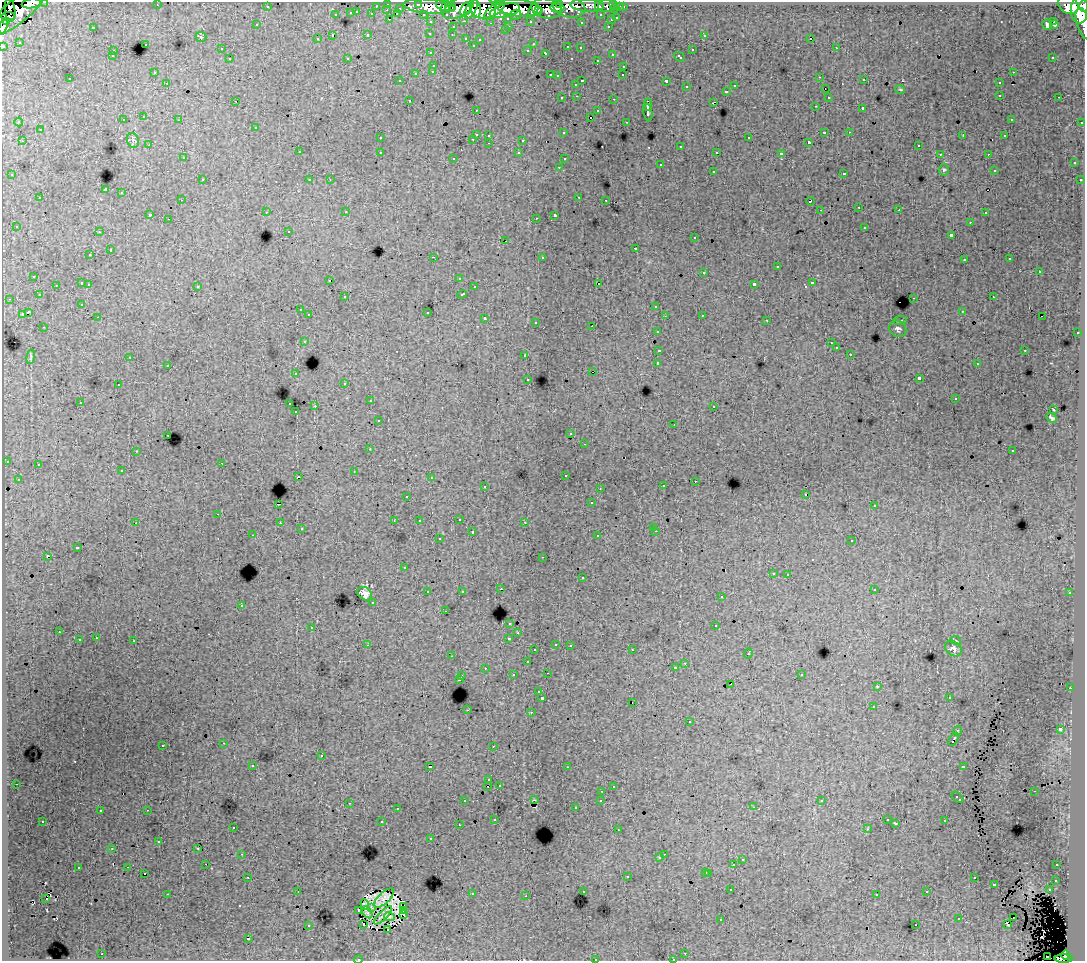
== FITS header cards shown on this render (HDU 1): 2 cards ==
NAXIS1  =                 1083
NAXIS2  =                  959

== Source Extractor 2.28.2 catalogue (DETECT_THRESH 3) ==
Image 1083 x 959 px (HDU 1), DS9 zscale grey, 1 PNG px = 1 image px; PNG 1087 x 963 px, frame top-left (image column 1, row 959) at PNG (2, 2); each listed source drawn as its Kron ellipse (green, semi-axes under 4 px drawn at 4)
Background 254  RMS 1.5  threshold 4.63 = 3 sigma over >= 5 px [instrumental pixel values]
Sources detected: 486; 4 with non-positive FLUX_AUTO (blend fragments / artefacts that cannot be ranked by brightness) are neither listed nor drawn; the other 482 listed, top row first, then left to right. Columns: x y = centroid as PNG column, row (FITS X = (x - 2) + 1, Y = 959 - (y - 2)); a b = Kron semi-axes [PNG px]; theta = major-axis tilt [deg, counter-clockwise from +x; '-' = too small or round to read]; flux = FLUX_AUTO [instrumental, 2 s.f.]
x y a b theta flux
45 2 3 2 - 4700
31 3 9 5 10 69000
388 4 3 3 - 6800
497 4 3 3 - 42000
614 4 3 3 - 8600
157 5 2 2 - 57
419 5 4 3 - 26000
441 5 6 4 -51 53000
447 5 8 4 54 68000
559 5 3 2 - 18000
587 5 17 6 -4 29000
599 5 6 3 -79 9700
1068 5 11 8 -32 160000
267 6 3 3 - 2000
376 6 3 2 - 1500
429 6 26 7 -4 170000
607 6 9 6 6 18000
1084 6 6 2 90 96000
453 7 4 2 - 30000
569 7 17 10 -14 62000
620 7 3 3 - 1700
623 7 3 3 - 2900
400 8 3 3 - 1700
458 8 17 9 28 200000
482 8 14 11 -33 240000
519 8 22 8 -6 130000
546 8 15 10 -10 110000
557 8 7 3 1 25000
465 9 7 4 63 70000
471 9 10 5 60 94000
476 9 9 5 -83 110000
615 9 3 3 - 8100
1080 9 14 8 88 470000
10 10 11 5 -82 69000
19 10 36 12 41 320000
387 10 3 2 - 240
495 10 12 5 37 150000
533 10 7 4 68 80000
539 10 4 4 - 54000
505 11 15 6 14 290000
357 12 3 2 - 400
351 13 3 3 - 1100
372 14 3 3 - 1600
397 14 3 2 - 86
423 14 3 2 - 2500
336 15 3 3 - 490
516 15 5 5 - 30000
601 15 3 3 - 2300
8 16 7 4 4 150000
508 18 3 3 - 1600
617 18 3 3 - 690
389 19 3 2 - 320
611 20 3 3 - 600
464 21 3 2 - 450
530 21 3 3 - 2000
1054 21 3 3 - 1700
6 22 4 3 - 98000
431 22 3 3 - 3100
581 22 3 3 - 170
491 23 3 2 - 160
1084 24 16 6 -73 92000
257 25 3 3 - 300
1047 25 5 3 - 920
1054 25 3 2 - 110
3 26 7 3 69 80000
509 26 3 2 - 400
608 26 3 2 - 450
93 27 3 2 - 930
453 27 3 3 - 540
505 30 3 2 - 190
430 33 3 3 - 230
368 35 3 3 - 510
452 35 3 2 - 140
704 35 3 3 - 430
332 36 3 3 - 1000
201 37 5 5 - 150
466 38 3 3 - 450
811 38 3 3 - 16000
317 39 3 2 - 110
480 39 3 2 - 100
19 42 3 2 - 140
145 44 3 3 - 360
533 44 4 3 - 97
473 45 3 2 - 110
3 46 3 3 - 6200
568 47 3 3 - 430
580 48 3 2 - 220
836 48 3 2 - 350
221 49 3 2 - 150
528 50 3 3 - 220
692 50 3 3 - 580
113 51 3 2 - 370
431 53 3 3 - 220
546 53 3 3 - 440
612 54 3 3 - 320
112 56 3 3 - 200
680 57 6 3 -43 430
1053 57 3 2 - 160
347 58 2 2 - 86
230 59 3 3 - 240
597 60 3 2 - 210
434 65 3 3 - 480
624 66 3 3 - 360
433 71 3 3 - 340
154 72 3 2 - 110
1013 72 3 2 - 400
416 73 3 3 - 650
550 75 3 2 - 540
623 75 3 2 - 200
557 76 3 2 - 96
820 77 3 2 - 110
70 79 3 2 - 190
864 80 3 2 - 190
400 81 3 2 - 86
582 81 3 2 - 880
666 81 3 3 - 1300
167 83 3 2 - 180
999 83 3 3 - 280
576 84 3 3 - 230
734 86 3 3 - 300
686 87 3 3 - 400
825 89 2 2 - 120
900 89 5 3 - 87
727 91 3 3 - 360
1000 95 3 2 - 370
577 96 3 2 - 270
828 97 3 3 - 240
1059 97 3 2 - 220
562 98 3 3 - 250
614 99 3 2 - 520
409 100 3 2 - 250
236 101 2 2 - 62
713 102 4 2 - 480
648 105 6 3 88 2300
815 106 3 2 - 190
863 108 3 3 - 1100
476 110 3 2 - 120
598 111 3 3 - 320
648 112 9 3 -81 2600
144 117 3 3 - 300
590 117 3 2 - 690
1011 119 3 2 - 120
123 120 3 3 - 340
179 120 3 2 - 150
19 122 4 4 - 110
626 122 2 2 - 77
1082 122 3 3 - 1000
256 127 3 3 - 310
40 130 3 3 - 370
824 132 3 2 - 860
849 132 3 2 - 170
564 133 3 3 - 180
476 134 3 3 - 1100
489 135 3 3 - 320
963 136 4 2 - 390
1005 136 3 2 - 130
380 138 3 2 - 220
749 138 3 3 - 490
473 139 3 2 - 450
133 140 7 6 - 290
523 140 3 3 - 1100
22 141 3 2 - 310
809 142 3 3 - 150
489 143 3 2 - 320
149 145 3 3 - 110
918 145 3 2 - 310
681 146 3 3 - 300
299 152 3 3 - 360
380 152 3 2 - 340
717 152 3 2 - 140
519 153 3 3 - 350
781 154 4 3 - 2100
940 154 3 2 - 120
988 154 3 2 - 150
183 158 3 3 - 220
454 158 3 2 - 150
564 159 3 2 - 160
1074 163 3 3 - 410
660 165 3 3 - 740
559 167 3 2 - 180
944 170 6 5 - 170
994 170 3 2 - 98
713 171 3 3 - 460
844 173 3 3 - 360
12 175 3 3 - 220
202 180 3 2 - 270
310 180 3 2 - 150
330 180 3 3 - 64
1080 180 3 3 - 230
105 190 4 3 - 9900
122 193 3 3 - 670
579 197 3 2 - 420
40 198 3 3 - 450
181 200 3 2 - 170
606 200 3 2 - 110
810 201 4 3 - 540
859 207 3 2 - 190
820 210 3 2 - 110
899 210 3 2 - 180
266 212 3 2 - 280
346 212 3 2 - 250
985 213 3 2 - 270
150 214 3 3 - 1500
555 215 4 3 - 1900
536 218 2 2 - 68
168 219 2 2 - 79
970 222 3 2 - 180
16 226 2 2 - 95
865 227 3 3 - 440
289 231 3 2 - 97
99 232 3 2 - 200
951 235 3 3 - 1200
695 238 3 3 - 310
506 241 3 2 - 110
635 248 4 3 - 550
110 250 3 2 - 550
90 255 3 3 - 240
433 257 2 2 - 850
542 257 3 3 - 470
1010 259 3 3 - 170
964 260 3 2 - 240
777 267 3 3 - 840
1039 271 3 3 - 800
704 272 3 3 - 480
34 276 3 3 - 290
459 278 3 2 - 110
330 280 3 2 - 98
82 283 3 3 - 680
812 283 3 3 - 500
89 284 3 3 - 360
599 284 3 3 - 1900
754 284 4 3 - 1300
56 285 3 2 - 250
197 286 3 3 - 400
474 287 3 2 - 260
462 294 5 3 - 490
39 295 3 2 - 150
345 297 3 3 - 230
993 297 3 2 - 280
914 298 3 2 - 400
9 299 3 2 - 100
82 304 2 2 - 82
656 306 3 3 - 430
300 310 3 2 - 230
962 311 3 2 - 190
28 312 4 3 - 2200
427 312 3 3 - 1000
22 314 4 3 - 750
309 315 3 3 - 420
702 315 3 2 - 260
665 316 2 2 - 74
98 317 3 2 - 210
1042 317 2 2 - 170
485 318 3 3 - 380
767 320 3 2 - 130
900 320 7 3 5 120
536 322 3 3 - 180
592 326 2 2 - 120
44 327 3 2 - 200
898 329 9 8 - 310
657 331 3 3 - 240
1077 333 3 2 - 410
304 341 3 3 - 410
831 343 3 2 - 100
836 348 3 3 - 210
659 350 4 3 - 1100
1025 350 3 2 - 500
850 354 3 3 - 150
525 355 3 3 - 220
31 357 7 3 81 150
130 357 3 2 - 61
658 363 3 3 - 2500
977 364 3 2 - 160
168 365 3 2 - 390
592 372 3 2 - 320
296 374 3 3 - 340
919 378 4 3 - 3000
528 379 3 3 - 230
345 383 3 3 - 170
118 385 3 2 - 240
955 399 3 3 - 220
370 401 3 2 - 250
80 402 3 2 - 220
290 404 3 2 - 530
315 406 3 2 - 790
714 406 3 2 - 210
1053 409 3 2 - 86
296 412 3 2 - 240
1052 418 6 3 -41 220
378 421 3 3 - 290
674 424 3 2 - 130
571 434 3 2 - 190
168 435 3 2 - 260
585 444 3 2 - 170
370 449 3 3 - 180
136 451 4 2 - 60
1012 451 3 3 - 230
7 461 3 3 - 550
222 463 2 2 - 250
38 465 3 3 - 330
122 471 3 3 - 270
354 471 3 2 - 130
565 475 3 2 - 310
298 476 3 2 - 23
431 478 3 3 - 230
18 479 3 2 - 160
695 481 2 2 - 160
485 486 3 2 - 350
663 486 3 3 - 350
600 488 2 2 - 85
806 494 3 2 - 65
407 496 3 2 - 110
591 503 3 2 - 130
278 504 3 2 - 270
874 506 3 3 - 160
218 514 3 2 - 250
459 519 3 2 - 290
394 521 3 2 - 110
419 521 3 2 - 140
525 522 3 3 - 110
136 523 3 3 - 55
280 523 3 3 - 240
654 527 3 2 - 180
301 529 3 3 - 160
656 531 3 2 - 380
472 532 3 3 - 570
253 535 2 2 - 110
598 536 3 3 - 330
439 539 3 3 - 240
852 540 3 3 - 260
77 548 3 3 - 1000
47 556 3 3 - 1100
543 557 3 2 - 110
404 568 3 3 - 190
773 573 3 3 - 200
788 574 3 2 - 290
582 578 3 3 - 390
501 589 2 2 - 79
874 589 3 2 - 300
462 591 3 3 - 180
428 592 3 3 - 440
1070 593 3 3 - 340
365 594 8 6 -38 600
721 597 3 3 - 260
373 602 3 3 - 450
241 605 3 3 - 370
445 611 2 2 - 85
510 623 3 3 - 440
716 626 3 3 - 670
312 627 3 3 - 200
59 632 3 2 - 220
518 633 2 2 - 78
96 638 3 2 - 290
509 638 3 3 - 430
79 640 3 3 - 670
134 641 3 3 - 1200
956 641 5 3 - 100
556 644 3 2 - 340
367 645 3 2 - 100
570 645 3 2 - 280
953 649 9 7 -35 400
535 650 3 3 - 190
632 650 3 2 - 260
748 653 5 3 - 860
451 656 3 2 - 90
527 662 3 3 - 330
685 663 3 2 - 270
485 668 3 2 - 230
676 668 3 3 - 430
547 673 3 2 - 550
801 674 3 3 - 330
513 675 3 3 - 350
462 676 3 2 - 340
459 679 4 3 - 520
731 684 3 2 - 240
877 687 3 2 - 59
1070 688 3 2 - 360
539 692 3 3 - 220
542 698 3 3 - 2100
949 698 3 2 - 220
632 702 2 2 - 200
873 707 3 2 - 180
467 710 3 2 - 360
531 712 3 2 - 490
690 722 3 3 - 480
1060 729 3 3 - 3100
958 731 4 3 - 1100
954 739 7 3 57 1100
224 743 3 2 - 270
163 745 3 3 - 430
493 746 2 2 - 78
321 756 3 3 - 750
253 765 3 2 - 270
963 766 4 3 - 670
430 767 3 3 - 1700
567 767 3 2 - 140
489 780 3 2 - 180
16 784 3 2 - 260
499 785 3 3 - 280
488 786 3 2 - 400
613 786 3 2 - 180
602 791 3 2 - 270
1034 791 3 2 - 140
958 797 7 3 -42 920
534 800 3 2 - 54
601 800 3 3 - 270
465 801 3 2 - 250
822 801 3 2 - 98
349 803 3 2 - 310
754 807 3 3 - 190
575 808 3 3 - 220
397 809 3 2 - 200
147 810 3 2 - 470
100 811 3 2 - 190
495 819 3 2 - 160
887 820 3 2 - 180
43 821 3 3 - 200
945 821 3 3 - 410
382 822 3 3 - 1100
895 823 4 2 - 100
459 825 3 2 - 140
233 827 3 2 - 330
867 829 4 3 - 100
618 830 3 2 - 180
431 839 3 2 - 230
159 842 3 3 - 280
198 848 3 2 - 110
112 849 3 2 - 66
242 854 3 3 - 200
664 854 3 2 - 250
660 858 3 3 - 240
742 860 3 3 - 370
206 864 2 2 - 140
734 865 3 3 - 930
1057 865 3 2 - 260
128 867 3 2 - 320
78 868 3 3 - 610
706 872 3 3 - 600
144 873 3 2 - 280
709 873 3 3 - 630
627 876 3 3 - 560
248 877 3 2 - 240
974 878 3 2 - 360
1056 880 3 3 - 290
994 884 3 3 - 810
731 890 3 2 - 220
1049 890 3 2 - 410
298 891 3 2 - 120
583 891 3 3 - 230
927 892 3 2 - 260
167 894 3 2 - 1200
472 894 3 3 - 860
877 894 3 3 - 270
526 896 3 2 - 190
384 898 12 5 43 61
46 899 3 2 - 800
365 905 5 3 - 190
404 906 3 2 - 140
371 907 4 3 - 150
359 910 2 2 - 99
404 910 3 3 - 58
367 912 6 3 -53 200
383 915 12 4 46 350
404 915 3 2 - 46
390 917 6 3 -10 130
1013 918 4 2 - 0.85
721 919 3 2 - 150
959 919 3 3 - 580
1008 924 4 2 - 15
308 925 3 3 - 480
364 925 3 2 - 280
916 925 3 2 - 170
388 929 3 2 - 93
248 939 3 3 - 1300
685 953 3 2 - 140
102 954 3 2 - 530
1065 955 4 3 - 55000
1047 956 2 2 - 250
595 959 3 2 - 500
673 959 3 2 - 120
1063 959 9 4 -1 140000
358 960 4 2 - 140
At the frame edge (FLAGS 8, measured only in part): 10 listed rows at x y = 45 2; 31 3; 1084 6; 1084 24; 3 26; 3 46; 595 959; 673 959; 1063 959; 358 960
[4 non-positive-flux detections neither listed nor drawn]